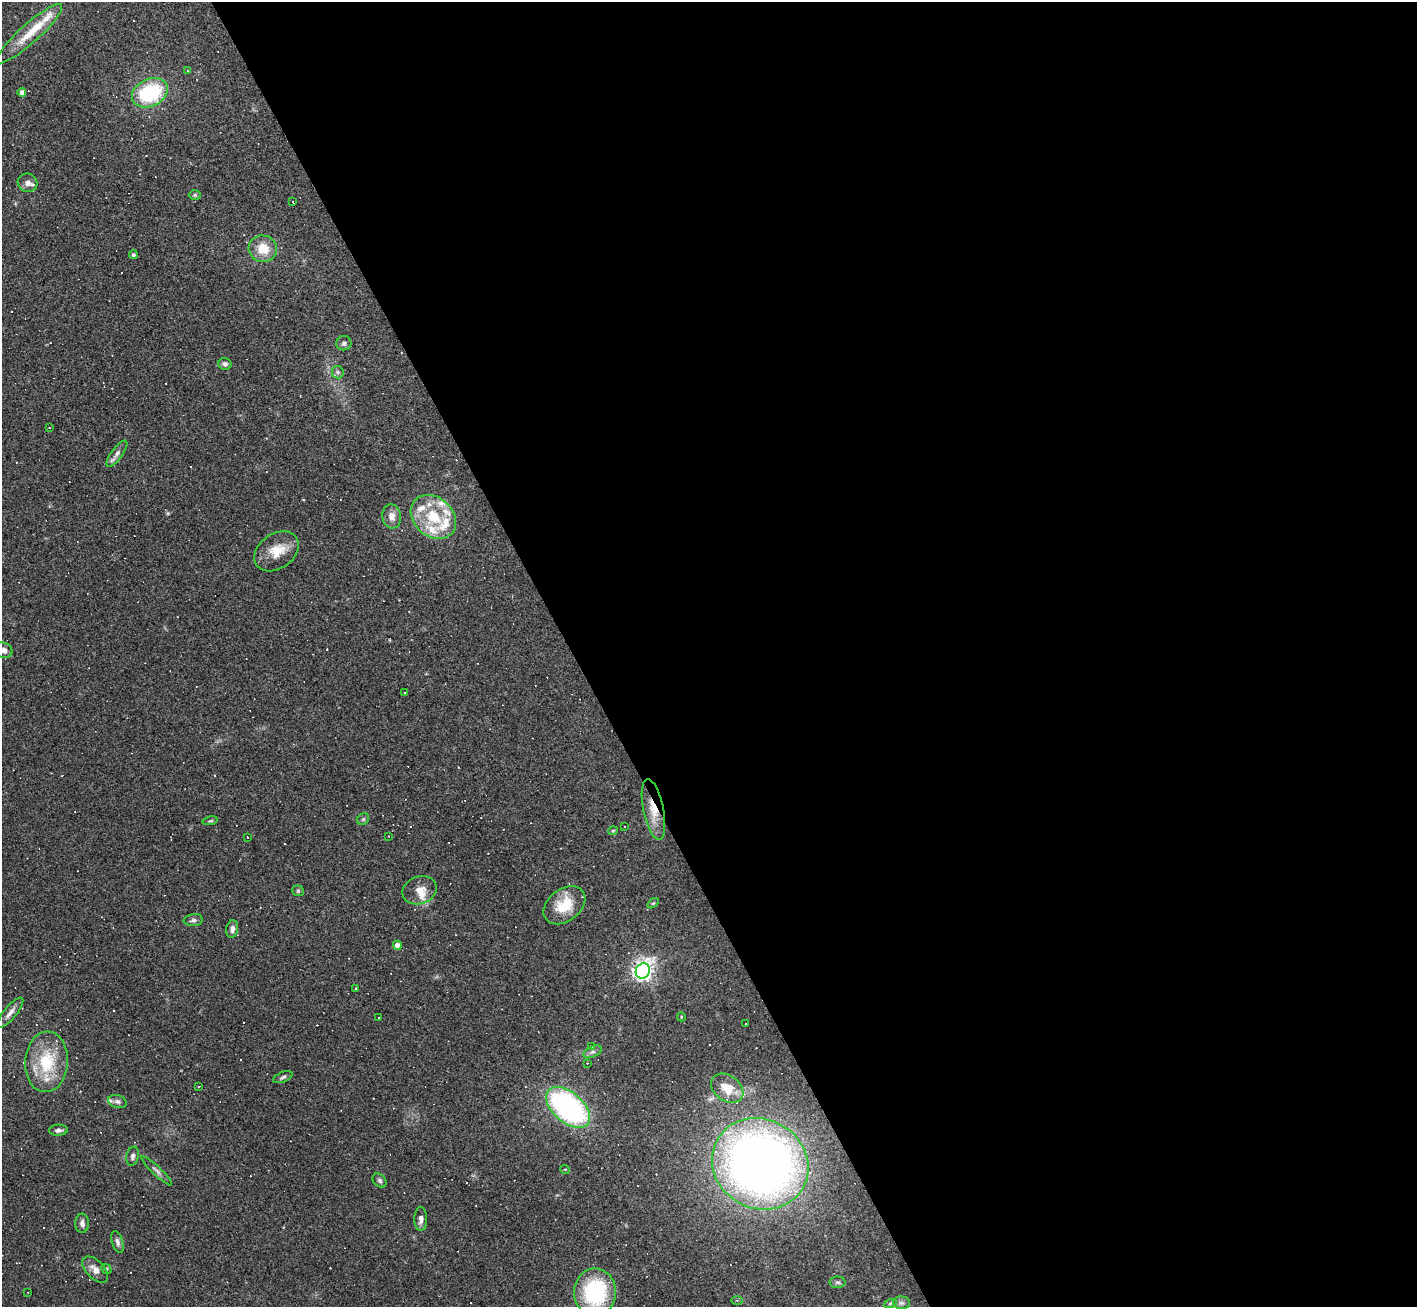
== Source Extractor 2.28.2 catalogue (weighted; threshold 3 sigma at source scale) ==
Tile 8 of 4 x 4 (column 4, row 2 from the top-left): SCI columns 4247-5661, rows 2759-4063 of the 5661 x 5650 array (HDU 1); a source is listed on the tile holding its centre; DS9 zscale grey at full resolution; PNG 1419 x 1309 px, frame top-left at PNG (2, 2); each listed source drawn as its Kron ellipse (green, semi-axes under 4 px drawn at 4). Shown black and unused: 60% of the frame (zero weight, under 3 of 4 exposures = <1% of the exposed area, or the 3 px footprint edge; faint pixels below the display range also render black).
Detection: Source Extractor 2.28.2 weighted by HDU 2 'WHT'; one run over the whole footprint, this tile lists its part. Background 0.0685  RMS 0.0052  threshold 0.0234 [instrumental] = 3 sigma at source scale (4.5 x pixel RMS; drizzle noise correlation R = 1.50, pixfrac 1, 0.05/0.05 arcsec/px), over >= 5 px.
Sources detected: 106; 28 cosmic-ray / hot-pixel residue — neither listed nor drawn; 13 inside a brighter listed object's ellipse — not listed separately; the other 65 listed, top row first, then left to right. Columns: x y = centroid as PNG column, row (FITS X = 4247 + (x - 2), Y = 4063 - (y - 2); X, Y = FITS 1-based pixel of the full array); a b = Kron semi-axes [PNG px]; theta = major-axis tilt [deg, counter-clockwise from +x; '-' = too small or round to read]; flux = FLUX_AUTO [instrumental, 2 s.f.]
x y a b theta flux
29 34 43 9 42 13
187 71 3 3 - 0.7
22 92 4 4 - 2.9
150 93 19 13 25 43
28 183 10 9 - 2.6
195 195 6 5 - 0.8
293 202 3 2 - 0.33
263 249 14 13 - 9.8
133 255 4 4 - 1.2
344 343 7 7 - 1.6
225 364 7 6 - 1.4
338 372 6 6 - 1.1
49 428 2 2 - 0.36
117 454 16 5 54 2.4
392 516 12 9 -81 3.9
433 517 25 19 -41 22
276 551 24 17 35 11
4 650 9 7 -24 2.5
404 693 3 2 - 0.55
653 809 31 10 -78 10
363 819 6 5 - 0.84
210 821 7 3 11 0.73
625 826 2 2 - 0.39
613 831 5 4 - 0.54
389 836 3 2 - 0.32
247 837 3 2 - 0.33
419 890 17 13 21 5.9
298 891 6 5 - 0.76
653 903 6 3 36 0.6
564 905 23 16 37 14
193 920 9 6 6 1.5
232 929 9 6 80 2.4
397 945 4 4 - 3.5
643 971 8 7 - 240
356 989 3 3 - 0.44
10 1013 19 6 50 3
379 1017 2 2 - 0.42
681 1017 4 3 - 0.39
746 1023 2 2 - 0.38
592 1046 4 3 - 0.49
592 1052 10 5 25 1.5
47 1062 30 21 86 26
587 1063 2 2 - 0.29
283 1077 10 5 23 1.2
199 1086 3 2 - 0.36
727 1088 18 12 -37 9.8
117 1102 9 6 -17 1.6
568 1107 26 15 -41 110
58 1130 9 5 4 1.6
133 1156 9 6 78 1.6
760 1164 49 44 -29 450
565 1169 5 3 - 0.44
157 1171 20 4 -43 1.9
380 1180 8 6 -47 1.1
421 1219 12 6 -90 2.7
82 1223 9 6 -89 2.1
118 1242 11 5 -73 1.8
95 1269 16 9 -45 4.2
106 1269 5 4 - 0.71
838 1282 8 6 -2 1.2
28 1292 3 2 - 0.39
595 1292 23 21 89 46
737 1300 5 4 - 0.61
901 1303 8 6 -1 1.6
890 1304 6 4 20 0.82
Overlapping masked pixels (flux is a lower limit): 1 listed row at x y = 653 809
Isophote crosses this tile's border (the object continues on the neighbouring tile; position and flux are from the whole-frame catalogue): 1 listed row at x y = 4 650